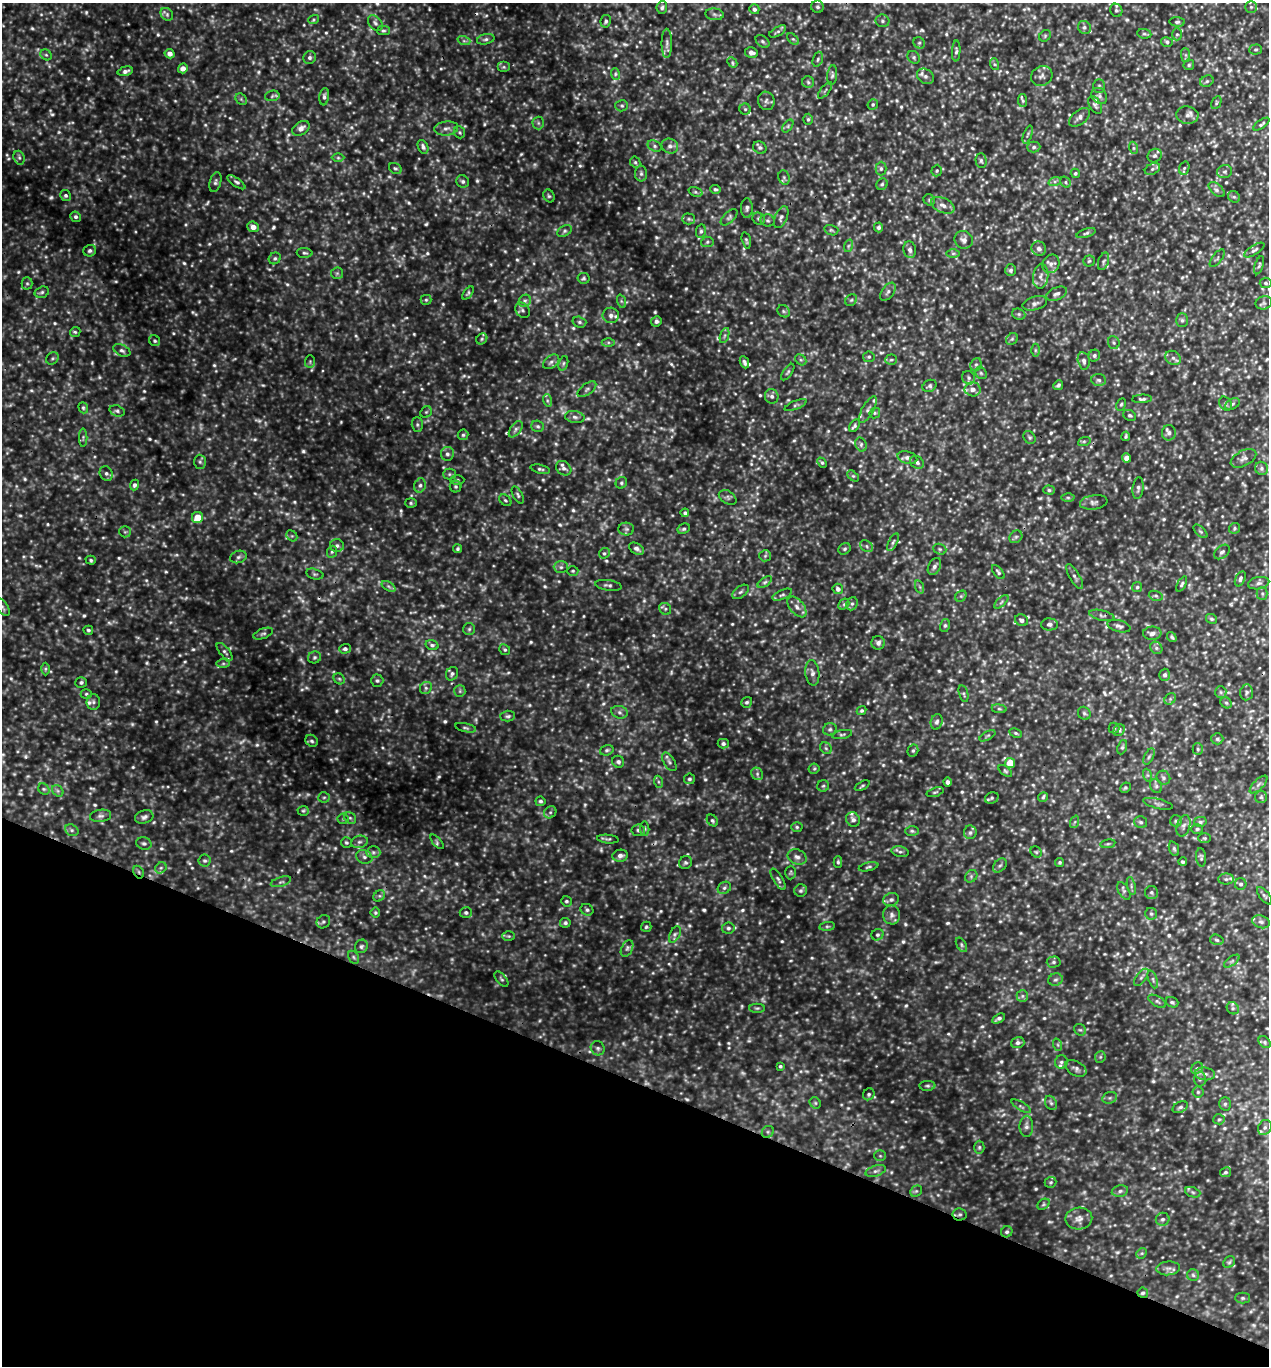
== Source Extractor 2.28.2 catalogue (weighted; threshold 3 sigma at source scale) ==
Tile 15 of 4 x 4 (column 3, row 4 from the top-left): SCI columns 2673-3939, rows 5-1368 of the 5500 x 5491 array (HDU 1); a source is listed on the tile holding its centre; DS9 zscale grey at full resolution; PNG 1271 x 1368 px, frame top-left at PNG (2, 3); each listed source drawn as its Kron ellipse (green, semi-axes under 4 px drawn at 4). Shown black and unused: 21% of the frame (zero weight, under 3 of 5 exposures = <1% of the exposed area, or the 3 px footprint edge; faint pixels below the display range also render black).
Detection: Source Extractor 2.28.2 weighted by HDU 2 'WHT'; one run over the whole footprint, this tile lists its part. Background 0.356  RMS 0.067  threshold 0.303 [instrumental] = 3 sigma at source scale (4.5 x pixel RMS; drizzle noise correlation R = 1.50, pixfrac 1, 0.05/0.05 arcsec/px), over >= 5 px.
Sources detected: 1163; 74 too faint to see at this stretch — neither listed nor drawn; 19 inside a brighter listed object's ellipse — not listed separately; of the other 1070, all 500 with FLUX_AUTO >= 10.7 (the completeness limit of this list) listed and drawn (570 fainter detections not listed), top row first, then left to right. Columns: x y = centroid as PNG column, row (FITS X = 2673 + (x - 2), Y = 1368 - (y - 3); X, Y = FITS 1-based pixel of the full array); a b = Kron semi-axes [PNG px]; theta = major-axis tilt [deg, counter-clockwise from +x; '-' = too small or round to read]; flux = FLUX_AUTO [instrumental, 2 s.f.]
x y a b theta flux
662 7 6 5 - 16
817 7 6 6 - 16
1251 7 6 6 - 13
754 9 5 5 - 18
1116 10 7 6 - 16
167 14 7 5 -46 16
714 14 9 6 -8 21
314 19 5 4 - 11
606 21 6 5 - 15
882 21 7 6 - 16
1177 22 7 4 -6 14
375 23 9 6 -52 20
1084 27 7 6 - 18
383 31 6 4 1 12
778 31 9 4 30 16
1144 34 7 5 -7 12
1177 34 6 5 - 12
1045 36 6 5 - 11
486 39 9 5 13 17
793 39 7 4 -44 12
464 41 6 4 -18 13
763 41 8 5 -40 15
1167 42 6 4 -15 13
667 43 14 5 90 28
919 43 6 5 - 13
1256 49 6 5 - 11
956 51 10 4 88 16
751 52 6 5 - 32
170 54 5 4 - 37
46 55 6 5 - 12
1186 55 7 4 -89 15
914 57 7 5 -48 13
310 58 6 6 - 18
818 59 8 5 71 15
732 62 6 4 -48 11
994 64 6 4 -71 11
1189 65 5 5 - 12
504 67 6 5 - 14
183 68 5 4 - 39
125 71 8 4 15 24
615 74 6 3 -72 11
832 75 10 5 83 16
925 76 9 7 -35 26
1042 76 11 9 33 31
1207 81 7 5 27 13
808 82 6 6 - 15
1099 86 7 5 89 15
825 90 10 3 51 11
272 96 7 5 11 14
1099 96 9 7 -49 25
324 97 9 5 84 19
241 99 6 5 - 12
766 101 9 8 - 25
1023 101 7 4 -81 12
1216 103 7 4 62 11
873 104 5 5 - 11
1095 105 10 5 -61 18
622 106 6 5 - 13
745 109 5 5 - 12
1187 115 11 8 -7 29
1079 117 12 7 40 31
808 119 5 4 - 12
538 123 6 6 - 15
1261 124 9 4 35 14
788 126 7 4 55 12
301 128 9 6 34 41
446 128 12 7 8 33
460 132 6 5 - 12
1028 135 9 3 70 13
655 146 7 5 -28 16
670 146 8 7 - 27
423 147 7 5 -65 19
1034 147 7 5 2 16
760 148 7 6 - 16
1134 148 6 4 -70 11
1155 156 7 6 - 18
19 158 7 5 -69 17
338 158 6 4 -1 11
981 160 7 5 -88 15
635 162 6 5 - 12
395 168 7 5 -32 13
1184 168 7 5 69 13
881 169 7 5 89 17
1152 169 8 5 27 18
937 171 6 5 - 11
1225 172 7 6 - 17
1075 173 5 4 - 11
641 174 8 6 90 17
784 177 7 5 -69 14
463 181 6 6 - 17
1055 181 6 4 19 13
215 182 10 5 74 19
236 182 10 4 -36 18
1065 182 6 5 - 11
882 184 6 5 - 12
715 189 5 4 - 12
1217 190 10 5 -42 21
695 192 7 4 -19 12
65 196 5 5 - 15
549 196 6 5 - 13
1234 197 6 5 - 13
929 200 6 5 - 11
943 205 12 7 -25 40
747 208 10 6 89 21
75 217 5 5 - 16
729 217 10 5 44 18
781 217 11 6 67 23
689 219 6 5 - 13
759 219 6 5 - 13
768 220 7 6 - 14
253 227 6 5 - 45
879 227 5 4 - 14
831 230 7 5 -16 12
565 231 8 5 28 16
701 231 7 5 80 15
1086 233 10 4 18 14
746 240 8 3 -77 11
964 240 9 8 - 36
707 242 6 5 - 12
848 246 6 4 71 13
1039 249 7 7 - 23
910 250 8 6 -82 25
1254 250 11 4 32 18
90 251 6 5 - 16
305 253 8 5 -3 14
953 253 7 4 0 13
275 258 6 5 - 15
1217 258 10 5 52 13
1089 261 5 5 - 12
1103 261 9 5 72 14
1051 264 9 8 - 32
1259 265 9 4 72 13
1011 270 6 5 - 16
337 273 6 5 - 13
1041 276 12 7 84 36
584 278 6 5 - 12
27 283 6 5 - 12
1266 283 6 5 - 14
42 292 7 5 17 15
888 292 10 6 53 23
468 293 7 4 50 12
1057 294 11 6 21 26
426 300 5 5 - 11
851 300 6 5 - 12
525 301 6 5 - 21
621 301 7 4 -71 11
1035 303 12 6 16 25
1264 303 8 6 15 18
522 310 8 6 -52 20
784 311 7 5 -46 15
1019 314 7 5 -20 13
611 315 8 7 - 33
1182 320 7 6 - 17
656 321 5 5 - 18
579 322 7 5 -16 14
75 332 5 4 - 11
725 336 8 3 71 13
482 339 6 5 - 12
1012 339 6 5 - 13
155 341 6 5 - 12
608 342 6 4 0 12
1114 342 6 5 - 13
122 350 9 5 -26 20
1035 350 6 4 -90 11
1094 356 6 5 - 17
869 357 5 5 - 12
52 358 7 5 44 13
1173 358 8 6 -32 24
801 360 6 4 -43 12
891 360 6 5 - 12
1084 361 9 6 -78 23
310 362 6 5 - 12
551 362 9 6 37 22
744 362 6 3 -66 16
563 363 7 4 71 13
976 365 7 5 68 14
788 372 9 4 54 13
981 373 6 5 - 12
969 378 7 6 - 17
1099 380 7 5 -3 17
1058 385 5 4 - 15
929 386 7 5 29 16
587 389 11 5 36 18
973 389 8 7 - 38
772 396 7 6 - 24
1142 399 10 4 3 16
547 400 6 4 -72 12
1121 404 6 4 63 11
1225 404 7 6 - 14
1232 404 8 5 28 15
796 405 12 4 21 15
83 408 6 4 -69 11
868 410 15 5 60 30
117 411 7 5 -19 16
426 412 6 5 - 12
875 413 6 5 - 11
1130 415 7 5 -30 13
575 417 10 6 -10 24
417 425 7 5 -89 15
538 426 6 5 - 14
854 426 7 4 55 14
516 429 9 5 55 21
1169 433 7 7 - 22
463 435 5 5 - 13
1126 436 4 3 - 12
1030 437 7 5 -52 12
83 438 9 4 90 12
1084 442 6 4 20 11
861 444 7 5 -73 17
447 454 7 6 - 20
907 458 10 6 -15 25
1127 458 4 4 - 57
1243 458 14 7 28 31
200 462 7 6 - 14
917 462 7 6 - 21
822 463 5 4 - 11
564 468 8 6 -37 22
1261 468 7 6 - 19
540 469 10 4 -13 14
106 473 7 6 - 19
449 474 6 5 - 12
853 476 6 4 -44 11
457 480 7 5 2 12
621 483 6 5 - 13
135 485 5 4 - 19
420 485 7 5 73 19
456 486 6 6 - 13
1138 488 11 5 84 20
1049 490 6 4 -1 12
518 495 9 4 -61 15
728 497 9 6 -32 18
1068 498 6 4 -1 11
505 500 7 5 -43 11
1094 502 14 7 8 27
411 503 6 5 - 12
685 513 4 4 - 14
197 517 5 5 - 110
1234 528 6 5 - 12
626 529 8 6 -2 19
684 529 6 5 - 14
1200 531 8 4 -44 12
125 532 6 5 - 12
292 536 6 5 - 12
1016 537 7 5 43 14
893 542 9 4 64 16
337 546 7 6 - 18
867 546 7 5 -39 15
458 549 4 4 - 13
636 549 8 5 -31 23
844 549 6 5 - 13
940 549 7 5 -21 12
332 552 6 5 - 12
1222 552 9 6 40 19
604 553 6 5 - 13
765 556 6 5 - 13
238 557 8 6 18 20
91 560 5 4 - 12
934 566 9 6 64 24
561 567 7 6 - 19
573 571 5 4 - 11
998 572 8 4 -50 14
315 574 9 5 -15 14
1075 577 14 5 -59 24
1240 579 8 5 65 19
765 582 8 4 36 16
1259 583 11 6 11 26
1182 584 8 4 61 14
608 585 13 5 -8 20
388 586 7 4 -31 14
920 587 7 4 -71 12
1137 587 5 5 - 11
838 589 5 5 - 25
741 592 9 5 37 19
1262 593 6 5 - 15
782 595 10 4 24 17
961 596 6 5 - 12
1156 596 7 4 -18 14
1001 602 9 4 42 13
844 604 6 4 44 13
852 604 7 5 67 15
2 607 10 5 -53 19
797 607 12 7 -50 39
665 609 6 5 - 13
1102 615 13 5 -13 20
1212 619 6 4 -30 12
1022 620 6 5 - 25
1049 624 8 6 0 22
945 625 6 5 - 13
1119 626 12 6 -14 22
469 629 6 6 - 13
88 630 5 4 - 13
1152 633 9 6 4 31
263 634 10 5 22 17
1172 637 5 3 - 11
878 643 6 6 - 28
432 645 6 5 - 14
1156 648 7 5 -47 16
345 649 6 5 - 19
505 650 6 5 - 12
225 652 11 5 -50 18
314 657 6 6 - 14
223 664 6 4 0 13
45 669 6 4 89 11
812 673 13 7 -83 31
452 674 7 5 59 18
1165 675 6 5 - 18
339 679 6 5 - 11
377 681 6 6 - 15
81 682 6 5 - 15
426 688 6 5 - 16
460 691 6 5 - 12
1221 692 6 5 - 13
1247 692 8 6 85 17
86 694 5 5 - 11
963 694 9 4 -75 13
1170 699 6 5 - 13
93 702 8 6 82 20
747 702 6 5 - 13
1226 703 6 5 - 12
999 709 7 4 -8 11
862 710 5 4 - 13
619 712 8 6 -16 21
1084 713 7 6 - 15
508 716 7 5 1 15
937 722 8 6 74 19
466 728 10 4 -12 13
1114 728 5 5 - 12
830 729 7 6 - 15
1119 730 6 5 - 14
1016 733 6 4 -27 11
842 734 10 4 12 13
987 736 9 3 29 12
1217 739 6 5 - 15
312 741 6 5 - 16
723 744 5 5 - 15
1122 747 7 4 69 11
826 748 6 5 - 12
1198 749 5 5 - 11
607 750 7 5 19 14
913 751 6 5 - 13
1149 757 8 4 63 15
618 762 6 5 - 18
669 762 10 5 -58 18
1010 763 5 5 - 120
814 769 5 5 - 11
1005 771 8 4 -38 11
757 774 6 5 - 16
1147 775 6 4 -71 12
1163 778 7 6 - 17
689 779 5 5 - 15
659 782 6 4 -70 11
948 782 4 4 - 20
1258 784 11 5 45 20
823 786 6 5 - 12
862 786 8 4 28 11
1156 786 7 6 - 16
1125 788 5 5 - 12
44 789 6 5 - 13
58 791 6 5 - 14
935 792 9 4 18 12
324 797 6 5 - 13
1043 797 5 4 - 11
1261 797 6 6 - 13
992 798 7 5 22 15
540 801 5 4 - 15
1158 804 15 5 -13 21
303 811 5 5 - 11
550 812 6 5 - 15
100 816 11 6 8 22
144 817 9 6 17 22
350 818 6 5 - 14
343 819 5 5 - 12
712 820 6 5 - 12
853 820 7 6 - 25
1176 821 5 5 - 12
1074 822 6 4 69 11
1141 822 6 5 - 15
1200 822 6 5 - 14
1183 826 11 6 73 26
797 827 6 5 - 12
645 829 7 4 -84 12
1197 829 6 5 - 12
72 830 7 5 -21 16
638 830 7 6 - 18
912 831 7 5 -1 12
970 832 7 6 - 17
1205 838 6 5 - 11
608 839 11 4 -5 15
359 842 8 6 14 23
437 842 9 4 -49 13
144 843 7 6 - 17
346 843 5 5 - 12
1108 844 7 4 8 11
1174 849 8 5 -70 13
373 852 7 6 - 21
900 852 9 5 -13 18
1036 852 6 5 - 11
620 856 8 6 9 29
364 857 8 6 -24 24
797 857 10 7 -22 29
1201 857 9 5 -85 13
205 861 6 6 - 16
838 862 6 4 -89 12
1060 862 4 4 - 11
1183 862 4 3 - 11
685 863 7 6 - 15
1000 866 8 5 47 17
868 867 10 3 13 13
161 868 6 5 - 13
139 872 7 4 -61 12
791 873 7 5 88 11
971 876 7 5 46 15
778 879 12 5 -58 19
1226 879 8 5 0 16
281 882 10 4 17 17
1241 884 6 5 - 17
1131 886 9 4 -78 13
724 888 7 5 32 17
801 891 6 6 - 16
1124 891 10 5 -59 17
1151 892 6 6 - 16
379 896 6 5 - 13
1264 896 10 5 -51 15
891 900 8 6 15 24
566 901 5 5 - 12
587 910 7 5 -27 15
466 912 6 5 - 16
375 913 5 5 - 11
1151 914 6 6 - 14
892 915 9 8 - 31
323 922 7 6 - 15
1261 922 9 6 -19 20
565 923 5 5 - 15
827 926 8 4 8 13
646 927 5 5 - 12
728 928 6 5 - 16
675 934 9 5 63 19
877 935 6 5 - 14
509 936 6 5 - 12
1217 940 7 5 -17 14
961 945 8 4 -59 13
361 946 7 6 - 17
627 948 9 5 63 22
354 957 7 5 -60 14
1232 961 9 4 36 14
1054 962 7 5 2 14
1141 977 10 4 53 16
501 979 9 5 -51 14
1153 979 9 4 -70 14
1055 980 7 6 - 17
1022 996 6 5 - 16
1157 1001 10 5 -30 17
1172 1002 6 5 - 14
757 1008 8 4 0 12
1233 1008 6 5 - 14
998 1019 7 3 30 21
1080 1030 6 5 - 12
1265 1042 7 5 -44 14
1018 1043 6 5 - 20
1058 1045 6 4 -71 11
598 1048 7 6 - 19
1100 1057 6 5 - 11
1061 1062 7 6 - 15
780 1066 4 4 - 11
1076 1068 11 7 -29 26
1197 1068 6 5 - 16
1205 1074 10 6 -6 29
1200 1079 7 6 - 17
927 1086 8 5 2 14
1198 1092 5 5 - 11
869 1094 6 5 - 13
1110 1098 7 5 20 16
815 1103 6 5 - 11
1051 1103 7 5 -61 16
1225 1104 6 5 - 14
1021 1106 11 3 -31 12
1180 1107 8 5 28 19
1219 1119 5 5 - 11
1026 1126 10 7 -90 25
1265 1127 8 6 59 22
768 1132 6 5 - 14
979 1147 6 5 - 12
880 1156 6 5 - 11
876 1171 10 5 18 22
1226 1172 6 4 28 13
1051 1182 6 5 - 12
916 1191 6 5 - 12
1120 1191 8 5 11 20
1193 1192 8 5 -20 15
1043 1204 6 5 - 12
960 1214 7 6 - 17
1079 1218 13 11 3 47
1163 1219 7 6 - 19
1007 1232 6 5 - 15
1142 1253 6 4 43 12
1229 1262 6 5 - 13
1168 1268 12 7 4 28
1193 1275 6 6 - 15
1143 1293 5 5 - 15
1242 1298 7 5 -1 13
Overlapping masked pixels (flux is a lower limit): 3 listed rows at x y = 139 872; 960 1214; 1143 1293
Isophote crosses this tile's border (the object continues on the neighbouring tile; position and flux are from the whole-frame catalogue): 3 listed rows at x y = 754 9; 2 607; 1261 922
Unlisted compact peaks at least as high as the median listed source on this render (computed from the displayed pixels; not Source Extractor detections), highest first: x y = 303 451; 257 745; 329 504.